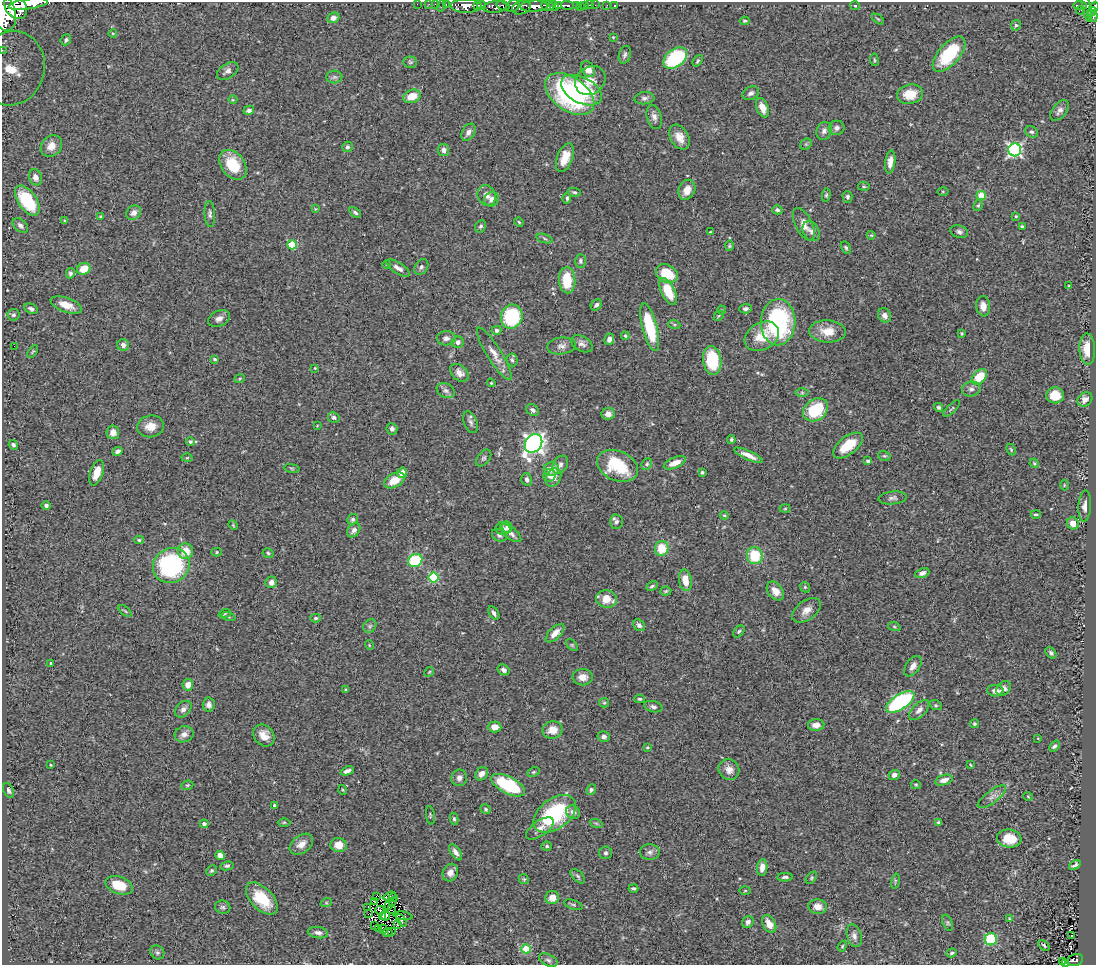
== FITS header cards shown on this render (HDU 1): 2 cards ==
NAXIS1  =                 1094
NAXIS2  =                  963

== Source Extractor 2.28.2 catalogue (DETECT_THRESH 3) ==
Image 1094 x 963 px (HDU 1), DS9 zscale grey, 1 PNG px = 1 image px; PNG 1098 x 967 px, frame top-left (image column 1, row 963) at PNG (2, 2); each listed source drawn as its Kron ellipse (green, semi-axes under 4 px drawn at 4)
Background 1.4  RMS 0.057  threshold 0.17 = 3 sigma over >= 5 px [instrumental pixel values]
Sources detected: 367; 1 with non-positive FLUX_AUTO (blend fragments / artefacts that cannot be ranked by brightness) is neither listed nor drawn; the other 366 listed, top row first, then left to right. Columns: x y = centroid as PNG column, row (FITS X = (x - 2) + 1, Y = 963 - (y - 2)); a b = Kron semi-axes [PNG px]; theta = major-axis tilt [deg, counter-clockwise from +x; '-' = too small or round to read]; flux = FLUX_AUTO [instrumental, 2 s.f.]
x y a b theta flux
28 4 20 5 8 5800
417 4 2 2 - 13
429 4 2 2 - 27
436 4 3 2 - 39
446 4 3 2 - 50
477 5 4 3 - 930
482 5 4 3 - 2000
559 5 4 3 - 1500
567 5 6 3 -2 350
585 5 3 3 - 75
589 5 3 2 - 26
595 5 2 2 - 19
607 5 2 2 - 14
615 5 3 2 - 2.6
1080 5 7 3 -5 200
441 6 6 2 71 50
466 6 15 7 0 3200
503 6 6 4 -18 1100
513 6 7 5 38 1200
534 6 14 5 3 4400
548 6 6 5 - 1100
554 6 5 4 - 1400
576 6 3 3 - 260
855 6 5 4 - 4.1
16 7 13 10 -52 6200
495 7 12 6 7 1100
580 7 3 2 - 17
1087 7 15 4 -80 480
1094 7 6 4 59 520
521 8 10 6 17 2400
1080 10 4 2 - 28
1092 12 5 3 - 440
4 13 18 11 -76 9300
1093 16 6 5 - 490
333 18 6 5 - 18
878 19 7 3 -37 4.4
745 21 5 4 - 5.4
1016 25 5 5 - 7.2
113 33 4 3 - 3
613 37 3 3 - 3.1
66 40 6 5 - 10
2 50 3 2 - 17
949 54 21 10 48 190
625 55 9 6 74 10
675 58 13 8 39 300
874 60 6 3 -82 4.2
698 61 6 4 51 5.7
410 62 7 5 -2 7.5
11 68 37 33 73 280
588 69 8 6 -55 38
228 71 12 7 33 16
334 77 8 6 1 11
590 81 16 13 38 66
582 90 22 12 -28 150
751 93 9 6 28 13
570 94 27 16 -35 660
910 94 13 9 11 66
412 96 9 6 19 57
644 98 10 6 6 12
233 100 4 3 - 3.3
762 108 10 6 -68 38
249 110 5 4 - 12
1060 110 12 7 51 16
654 117 12 7 -75 19
837 128 8 7 - 14
824 131 9 7 66 15
468 132 9 6 60 19
1032 132 7 5 -26 8.3
679 137 13 9 -61 41
806 144 6 5 - 6
51 146 11 10 - 35
347 147 5 5 - 8.9
443 150 6 5 - 16
1015 150 6 6 - 760
565 158 15 8 69 52
890 162 11 5 83 26
233 165 16 11 -53 120
35 177 8 6 -68 23
864 186 6 3 -9 4.1
687 190 10 8 65 42
943 191 5 3 - 3.9
574 192 6 4 -10 6.1
487 195 11 9 -69 24
826 195 7 4 80 5.8
981 196 4 4 - 100
847 197 6 5 - 7.6
567 198 5 4 - 8
491 199 7 7 - 18
27 201 17 9 -56 220
978 205 6 4 66 5.4
315 209 4 3 - 3.1
777 210 5 4 - 8.8
355 212 6 4 -35 7.6
134 213 8 6 37 20
210 214 13 5 -87 12
1016 216 4 3 - 4.9
101 217 4 4 - 8.3
64 221 3 3 - 3.8
519 222 5 4 - 4.4
804 224 17 8 -63 33
20 225 9 6 -41 14
481 226 6 5 - 8.2
1022 227 3 3 - 6.7
811 231 10 7 -60 15
710 232 3 2 - 2.7
959 232 9 6 -18 12
871 235 4 4 - 4
545 239 8 3 -19 7
292 245 5 4 - 160
729 246 5 4 - 5.1
846 248 6 4 -61 6.2
580 261 7 5 -87 8.9
387 265 4 3 - 3
421 267 8 6 55 9.7
398 268 13 5 -31 20
84 269 7 5 21 59
70 273 5 4 - 7.9
667 274 11 8 -27 100
567 280 13 8 -87 110
1069 286 4 3 - 3.6
668 291 14 6 -64 110
66 305 16 7 -19 46
596 305 6 5 - 9.2
983 306 10 7 -84 30
31 309 7 5 -25 10
745 309 6 4 3 9.3
722 310 4 4 - 4.2
13 315 6 5 - 7.8
885 315 7 6 - 18
719 316 5 3 - 3.9
512 317 12 10 72 280
219 319 11 7 25 21
778 322 23 17 88 480
674 324 6 4 -19 5.7
650 327 25 7 -75 180
497 330 5 4 - 12
827 331 18 11 -3 62
962 333 4 3 - 4.6
625 336 4 3 - 4.6
762 336 18 13 30 82
446 338 9 7 2 16
609 339 6 5 - 19
458 342 6 5 - 13
582 344 12 7 -29 17
123 345 6 6 - 17
14 346 2 2 - 13
561 346 14 8 7 20
1087 349 16 8 -87 61
33 351 7 4 58 5.2
494 354 30 7 -58 40
215 359 4 3 - 7.4
512 360 6 5 - 7.1
712 360 14 9 -83 150
315 368 4 4 - 3.7
459 373 10 7 -41 23
979 377 9 6 45 110
240 378 5 3 - 3.5
491 383 4 4 - 3.3
971 389 9 7 13 16
446 391 9 7 -31 13
802 393 7 4 -1 7
1055 395 8 8 - 66
1085 399 8 6 37 19
939 407 5 4 - 7.4
952 408 10 3 44 5.8
533 410 7 5 -38 10
816 410 13 10 35 170
608 414 6 6 - 21
334 417 6 5 - 8.6
471 422 11 6 -67 13
151 426 13 11 7 39
317 426 3 2 - 2.5
392 429 6 5 - 9.9
113 432 7 6 - 24
731 440 4 3 - 5.8
190 441 4 4 - 6.8
534 443 10 8 52 1800
13 445 5 4 - 11
848 445 17 9 38 96
1011 450 6 4 -64 4.5
118 451 5 4 - 14
748 455 16 4 -24 29
884 456 6 5 - 5.5
187 458 5 3 - 3.6
484 458 10 6 52 8.9
868 461 3 3 - 7.9
675 463 12 5 22 40
1034 463 5 4 - 4.3
647 464 6 5 - 7.7
560 465 10 7 56 17
618 466 21 14 -22 180
292 468 8 4 -9 5.1
551 469 7 6 - 48
702 472 4 3 - 7.8
97 473 13 6 72 47
402 473 5 5 - 38
549 475 6 6 - 17
553 478 10 7 62 27
527 479 6 5 - 12
394 480 11 7 27 55
1064 485 5 3 - 3.9
893 498 14 6 5 15
46 505 4 4 - 9.3
1085 506 16 6 86 22
785 509 5 3 - 3.9
1036 514 5 3 - 5.4
724 515 4 4 - 3.8
353 519 5 5 - 8.5
616 522 7 6 - 12
1073 523 6 5 - 39
233 525 5 4 - 3.8
507 527 6 5 - 17
503 529 7 6 - 14
354 530 8 5 51 16
511 533 13 5 -38 19
499 535 8 6 -27 9.4
139 540 5 4 - 5.5
662 548 7 7 - 84
185 551 8 7 - 55
217 552 5 4 - 5
268 553 5 4 - 6
755 556 8 8 - 130
415 560 7 6 - 230
171 565 19 17 32 530
922 573 7 4 22 15
434 578 5 5 - 250
685 580 11 6 -81 51
271 582 6 5 - 20
652 586 6 4 25 6.5
805 587 5 4 - 5.1
666 591 5 4 - 5.3
775 591 10 7 -52 35
607 599 10 9 - 57
806 610 16 9 37 33
125 611 7 3 -38 4.8
225 613 6 4 20 5.6
494 613 7 4 -58 14
229 616 7 3 -19 7.1
316 618 5 4 - 6.7
639 625 6 5 - 13
370 626 7 6 - 9.7
894 627 6 4 -19 5.5
739 631 7 4 49 6.5
555 633 12 5 45 32
369 645 5 3 - 3
572 645 7 4 -45 4.9
1051 653 6 4 -48 8.7
51 663 3 3 - 5.3
913 666 11 7 54 25
504 670 6 5 - 13
429 672 5 4 - 4
583 677 10 8 2 30
188 685 5 5 - 32
1004 688 8 6 44 17
346 689 3 3 - 3.6
995 691 8 5 -4 19
640 699 5 4 - 5.9
900 702 16 7 32 490
604 703 5 4 - 4.6
209 705 7 6 - 16
936 705 6 5 - 5.4
653 707 9 5 -14 11
183 709 9 7 45 16
919 710 12 6 44 20
974 724 4 4 - 6.5
816 725 8 6 1 26
494 727 7 5 -1 26
553 730 10 8 12 46
184 734 9 8 - 22
264 735 12 9 -49 38
604 737 6 5 - 14
1038 738 2 2 - 2.4
1054 746 6 4 47 9.7
647 747 3 3 - 3.8
51 765 3 2 - 4.1
970 765 3 2 - 3.3
729 769 11 10 - 29
347 771 7 4 24 16
533 772 6 4 26 5.8
482 774 7 5 52 21
894 775 5 5 - 16
459 778 8 8 - 15
944 780 9 5 17 21
916 784 5 4 - 4.8
187 785 6 4 19 5.3
508 785 18 8 -28 250
9 790 8 5 -66 9.3
343 790 5 3 - 3.6
591 790 5 4 - 7.6
992 797 17 6 37 20
1028 797 4 3 - 3.1
275 806 3 3 - 13
485 809 5 4 - 5.4
573 812 7 6 - 16
555 814 24 15 37 330
430 815 9 3 -82 5
454 819 6 4 -79 6.1
284 822 6 4 1 5.4
939 822 4 3 - 5.5
596 823 6 4 -19 5.3
204 824 4 4 - 18
540 828 16 7 36 28
1009 839 12 9 -6 64
301 844 13 8 37 32
339 845 8 7 - 44
547 846 5 4 - 6.6
455 852 9 5 -56 16
650 852 10 8 -1 14
605 853 6 6 - 9.3
220 855 5 4 - 24
1075 865 6 3 32 9.2
227 866 6 4 12 7
762 867 8 5 82 26
211 871 6 5 - 5.8
450 872 9 7 65 23
578 876 9 5 -45 10
785 877 8 3 2 9.1
811 878 7 4 50 5.8
524 879 5 4 - 4.9
895 881 7 3 78 4.7
119 885 14 8 -20 83
633 888 5 3 - 7.7
745 891 5 3 - 3.6
390 896 6 3 18 14
376 897 4 2 - 2.5
393 898 4 2 - 3.1
552 898 7 6 - 37
262 899 19 11 -45 130
375 901 3 2 - 1.7
392 901 4 2 - 3.4
326 903 6 3 18 5
573 905 9 4 -18 7.3
388 906 3 2 - 1.5
223 907 8 6 -11 9.3
368 907 3 2 - 2.6
818 907 9 7 -4 31
380 910 5 2 - 4.6
392 910 2 2 - 0.87
368 914 4 2 - 0.8
382 916 4 2 - 4.6
386 916 4 3 - 0.65
403 916 9 3 -9 8.9
1009 919 3 2 - 3.4
401 921 7 2 -58 3.1
748 922 6 5 - 13
948 923 8 5 -67 7.3
769 924 9 6 -59 42
375 925 2 2 - 5.6
397 925 2 2 - 2.5
379 928 3 2 - 3
383 929 5 2 - 4.8
391 931 3 2 - 2.5
318 932 10 5 -8 16
388 933 5 3 - 4
854 936 11 7 -74 18
1071 936 3 2 - 4.5
991 939 6 6 - 240
1044 945 6 4 -40 6.4
842 946 5 4 - 4.8
526 949 4 4 - 150
157 952 7 6 - 9.7
951 953 5 4 - 6.4
548 960 10 5 -27 10
1075 960 8 5 20 110
1063 962 4 3 - 17
1065 963 3 2 - 22
At the frame edge (FLAGS 8, measured only in part): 7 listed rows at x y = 28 4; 16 7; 1094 7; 4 13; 2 50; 11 68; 1065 963
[1 non-positive-flux detection neither listed nor drawn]